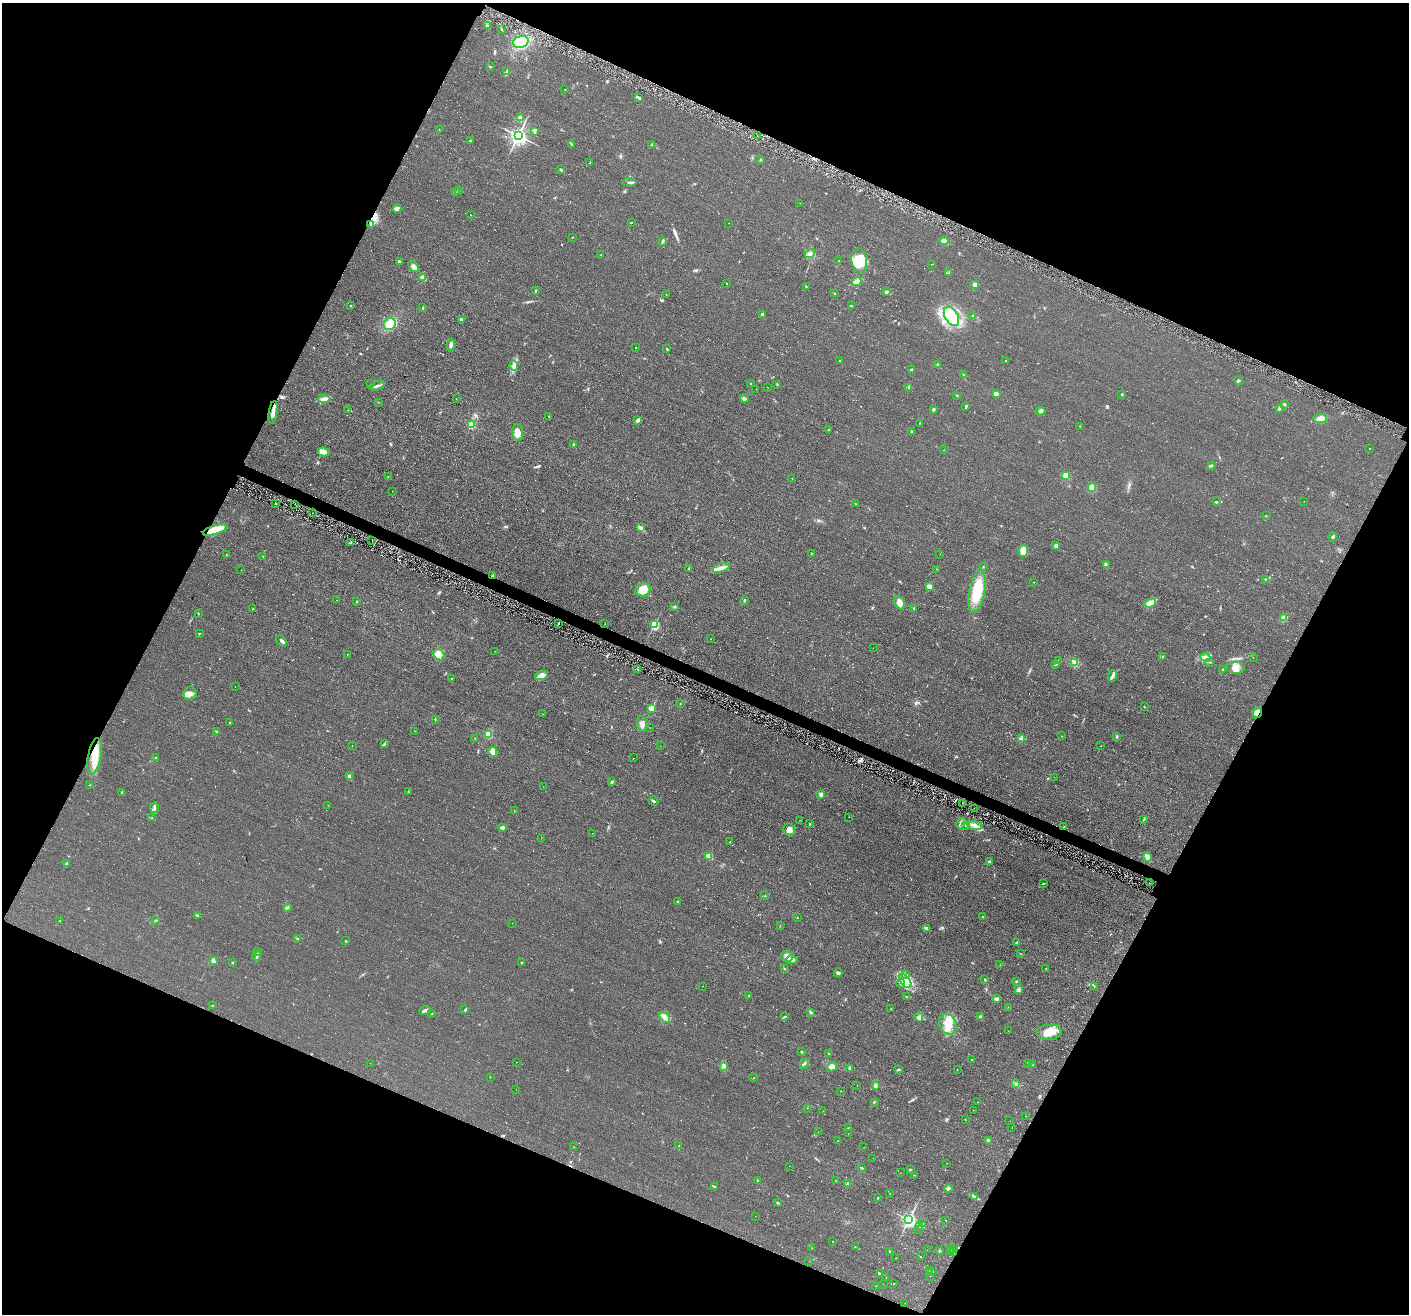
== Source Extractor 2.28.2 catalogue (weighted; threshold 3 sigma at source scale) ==
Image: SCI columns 47-5673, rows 323-5568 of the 5705 x 5727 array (HDU 1 of 3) = the unmasked area's bounding box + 8 px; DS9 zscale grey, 4 x 4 block average (1 PNG px = mean of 4 x 4 image px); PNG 1411 x 1316 px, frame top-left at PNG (2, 3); each listed source drawn as its Kron ellipse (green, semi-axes under 4 px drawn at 4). Shown black and unused: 45% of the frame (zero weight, under 2 of 3 exposures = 3% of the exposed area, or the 3 px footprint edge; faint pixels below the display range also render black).
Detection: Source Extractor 2.28.2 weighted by HDU 2 'WHT'. Background 0.0808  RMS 0.014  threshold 0.0651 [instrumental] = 3 sigma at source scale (4.5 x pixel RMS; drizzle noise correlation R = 1.50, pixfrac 1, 0.05/0.05 arcsec/px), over >= 5 px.
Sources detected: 394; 2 too faint to see at this stretch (4 x 4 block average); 2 inside a brighter object's white glare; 9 cosmic-ray / hot-pixel residue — neither listed nor drawn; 6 coinciding with a brighter row at this scale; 15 inside a brighter listed object's ellipse — not listed separately; the other 360 listed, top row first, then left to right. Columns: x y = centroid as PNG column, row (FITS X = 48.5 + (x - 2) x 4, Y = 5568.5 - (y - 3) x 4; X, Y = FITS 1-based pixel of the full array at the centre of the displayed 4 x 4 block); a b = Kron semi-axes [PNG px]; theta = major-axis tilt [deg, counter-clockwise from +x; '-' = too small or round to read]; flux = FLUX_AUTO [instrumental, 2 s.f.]
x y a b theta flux
487 26 3 2 - 10
502 29 2 2 - 4.2
521 42 8 6 17 340
491 67 2 2 - 3.6
507 72 3 3 - 14
565 90 2 2 - 4.8
639 98 3 3 - 13
520 118 3 3 - 25
439 130 2 2 - 2.6
535 132 2 2 - 4.4
518 136 3 3 - 3700
757 136 2 2 - 3.4
470 141 3 2 - 5.8
572 144 2 2 - 5.7
652 145 3 2 - 6.6
761 159 3 2 - 8.9
590 163 3 2 - 8.9
561 170 3 2 - 9.9
630 182 6 2 -4 17
458 190 3 2 - 4.4
455 192 2 2 - 4.1
800 203 2 2 - 1.6
397 209 4 4 - 20
470 215 2 2 - 2
632 223 2 2 - 2.2
729 223 2 2 - 1.5
371 225 3 2 - 8.1
572 237 2 2 - 2.9
663 241 3 2 - 7.4
944 241 4 3 - 36
810 254 5 3 - 22
601 255 3 2 - 6.2
859 260 12 8 -83 220
399 261 2 2 - 39
839 261 2 2 - 3.9
931 264 2 2 - 2.2
414 267 6 4 -48 32
949 273 2 2 - 2.9
423 277 2 2 - 210
857 282 5 3 - 50
727 283 2 2 - 9.2
975 284 3 3 - 25
806 286 2 2 - 4.7
535 291 2 2 - 4.2
886 292 2 2 - 17
666 294 2 2 - 2.1
835 294 2 2 - 5.5
351 306 2 2 - 11
851 306 2 2 - 6.7
423 308 2 2 - 7.2
762 314 3 2 - 20
973 315 4 2 - 7.6
951 316 10 6 -60 480
461 319 3 3 - 12
390 324 6 5 - 130
451 345 6 3 88 22
636 347 2 2 - 17
667 349 3 2 - 5.1
1006 360 2 2 - 8.6
840 361 2 2 - 5.5
937 365 3 2 - 6.6
514 366 5 2 - 15
911 369 2 2 - 5.1
963 374 2 2 - 2.1
1238 381 4 2 - 9.4
750 383 2 2 - 3.7
370 384 2 2 - 2.2
777 384 3 2 - 4.8
377 386 8 2 21 23
768 387 2 2 - 4.5
909 387 3 3 - 13
756 389 2 2 - 1.1
996 393 4 3 - 29
1122 394 3 2 - 5.7
957 395 3 2 - 4.4
744 398 4 3 - 21
324 399 6 3 2 56
456 399 2 2 - 4.4
378 402 2 2 - 2.4
1284 404 3 2 - 11
966 406 3 2 - 8.2
1279 408 3 2 - 14
933 409 3 2 - 12
348 410 2 2 - 2.3
1040 411 5 3 - 17
273 412 11 4 83 49
549 416 2 2 - 4.3
1320 419 6 4 5 69
638 420 3 2 - 28
920 423 2 2 - 2.3
471 425 2 2 - 480
1080 426 2 2 - 2.5
829 430 2 2 - 4.2
912 432 3 2 - 10
518 433 8 5 -89 56
573 444 3 2 - 10
1369 448 2 2 - 3
943 450 2 2 - 2.4
323 452 5 4 - 38
1211 465 2 2 - 4.1
388 476 2 2 - 2.5
1066 476 4 4 - 48
792 478 2 2 - 9.6
1092 487 5 4 - 41
392 491 2 2 - 1.3
1304 501 2 2 - 1.5
1216 502 3 2 - 8.1
275 504 2 2 - 29
295 504 2 2 - 3.1
856 504 2 2 - 2.9
313 513 2 2 - 1.8
1266 516 2 2 - 2.1
641 528 4 2 - 47
215 530 12 4 17 200
1333 537 4 2 - 11
372 540 2 2 - 5.7
351 543 2 2 - 4
1056 545 3 3 - 19
1023 551 6 4 80 50
811 553 2 2 - 4
940 554 2 2 - 6.5
226 555 2 2 - 4.5
263 556 2 2 - 2.9
1106 564 2 2 - 4.3
983 567 2 2 - 4.7
689 568 2 2 - 4.2
721 568 9 3 16 43
937 569 2 2 - 2.2
241 570 2 2 - 1.1
493 575 3 2 - 6.5
1265 579 2 2 - 3.2
1034 582 2 2 - 3.7
930 587 2 2 - 290
643 590 7 6 - 130
977 591 21 8 79 290
336 600 2 2 - 1.8
744 600 3 2 - 8.2
357 602 2 2 - 3.3
900 603 7 4 -65 61
1150 603 6 4 22 34
674 607 3 2 - 5
914 608 2 2 - 34
253 609 2 2 - 5.3
198 613 2 2 - 3.5
1284 618 3 2 - 6.4
558 624 2 2 - 68
605 624 2 2 - 2.1
654 625 2 2 - 790
199 633 2 2 - 3.6
711 639 2 2 - 1.8
282 641 6 3 -47 19
873 648 2 2 - 8.1
494 651 2 2 - 7.4
348 654 2 2 - 7.2
439 655 6 5 - 120
1163 657 2 2 - 5.1
1205 657 5 3 - 22
1253 658 2 2 - 1.8
1058 660 2 2 - 1.9
1075 662 4 4 - 27
1210 662 3 2 - 4.9
1056 665 2 2 - 2.6
1236 668 9 6 -2 68
1223 669 3 2 - 4.5
638 670 2 2 - 5.2
541 675 6 4 19 63
1113 676 6 3 71 26
451 678 2 2 - 3.7
235 687 2 2 - 16
190 693 7 6 - 46
680 704 3 2 - 4.7
1144 707 2 2 - 3.2
652 708 2 2 - 290
1257 713 6 2 58 22
543 714 2 2 - 1.3
435 720 2 2 - 3.5
230 722 3 2 - 4.3
642 724 7 5 -80 37
650 728 2 2 - 1.6
216 731 2 2 - 3.8
415 731 2 2 - 1.9
488 734 2 2 - 420
1062 736 2 2 - 2.1
1117 737 3 2 - 6.1
475 738 2 2 - 2.9
1021 738 4 2 - 12
384 744 2 2 - 4.3
352 745 2 2 - 2.4
660 746 2 2 - 1.4
1101 746 2 2 - 1.6
493 752 5 4 - 29
95 756 18 6 79 150
156 757 2 2 - 5.4
634 758 2 2 - 1.3
350 776 2 2 - 110
1054 777 2 2 - 1.5
611 782 3 3 - 9.2
89 785 2 2 - 2.7
543 786 2 2 - 1.4
408 791 2 2 - 4.3
122 793 3 2 - 7.1
821 794 2 2 - 130
653 801 5 2 - 15
962 803 2 2 - 2
328 805 2 2 - 1.6
154 808 5 2 - 17
974 808 2 2 - 2.5
514 811 2 2 - 2.5
849 817 2 2 - 2.2
152 818 2 2 - 2.7
1144 819 4 2 - 7.9
800 820 2 2 - 2.7
961 823 5 3 - 34
809 824 2 2 - 3.3
966 825 4 2 - 12
975 826 8 4 -8 45
1064 826 2 2 - 2.9
502 827 3 2 - 22
789 830 6 5 - 55
592 833 2 2 - 1.1
541 838 2 2 - 1.7
730 842 2 2 - 3.8
709 856 2 2 - 300
1147 857 4 3 - 47
989 862 3 2 - 11
67 864 4 2 - 14
1149 883 2 2 - 5.6
1043 884 2 2 - 4.7
765 896 2 2 - 2
678 901 2 2 - 3
287 907 3 2 - 7.2
197 915 3 2 - 6.7
983 917 2 2 - 5.6
797 918 2 2 - 1.9
156 920 2 2 - 4
60 921 2 2 - 3.6
512 923 2 2 - 1.6
780 926 2 2 - 2.5
926 928 4 2 - 25
298 939 2 2 - 3.4
346 941 2 2 - 4.1
1017 942 3 2 - 7.6
258 951 2 2 - 4.1
1021 953 2 2 - 4.3
257 956 5 3 - 16
787 956 6 4 -33 46
213 960 4 3 - 20
792 960 6 3 3 49
232 962 2 2 - 5.8
521 963 2 2 - 16
1000 965 2 2 - 2
784 968 2 2 - 3.4
1046 968 2 2 - 2.5
838 973 4 2 - 11
905 974 3 2 - 8.2
985 980 2 2 - 7.4
905 981 8 4 -51 65
1016 981 2 2 - 12
901 983 4 2 - 10
703 986 2 2 - 1.9
1094 986 2 2 - 6.3
1018 990 3 2 - 9.6
748 995 2 2 - 2.8
906 997 2 2 - 3.9
996 999 3 3 - 20
212 1005 2 2 - 3.1
1008 1007 2 2 - 1.7
891 1009 2 2 - 2
425 1010 6 3 20 21
465 1010 2 2 - 9.9
811 1012 3 2 - 8.8
432 1014 2 2 - 3.5
665 1017 6 4 -45 52
785 1017 4 2 - 7.9
919 1017 5 3 - 20
981 1017 2 2 - 89
948 1024 10 8 -65 130
1008 1031 2 2 - 1.4
1049 1032 13 7 4 120
801 1052 3 2 - 7.6
828 1053 2 2 - 4.4
972 1059 2 2 - 4.3
516 1062 2 2 - 2
370 1063 2 2 - 1.7
804 1064 5 2 - 13
1028 1064 2 2 - 1.2
1033 1065 2 2 - 2
723 1066 3 2 - 7.3
832 1067 6 4 30 32
849 1068 3 2 - 15
898 1070 4 2 - 7
957 1070 2 2 - 4.5
490 1077 2 2 - 2.8
754 1078 2 2 - 1.8
1016 1084 2 2 - 4.8
857 1086 2 2 - 2.4
875 1086 3 2 - 21
516 1090 2 2 - 0.96
841 1091 2 2 - 2.7
874 1102 3 2 - 6.6
977 1102 2 2 - 2.1
807 1108 2 2 - 1.9
973 1110 2 2 - 1.5
823 1111 2 2 - 1.2
1026 1116 2 2 - 1.3
965 1119 2 2 - 3.9
1010 1121 2 2 - 1.3
848 1128 2 2 - 2.7
1012 1128 2 2 - 1.5
818 1132 2 2 - 2.3
848 1134 2 2 - 1.3
838 1140 2 2 - 1.7
988 1141 2 2 - 84
679 1146 2 2 - 2.6
574 1147 2 2 - 1.8
864 1147 2 2 - 1.3
873 1158 2 2 - 1.3
947 1163 2 2 - 1.5
790 1166 2 2 - 0.93
862 1168 4 2 - 9.5
910 1170 2 2 - 6.1
900 1173 2 2 - 1.3
914 1175 2 2 - 2.3
757 1180 2 2 - 9.8
836 1181 2 2 - 1.3
847 1184 4 2 - 11
715 1186 3 2 - 5.6
948 1188 4 3 - 14
890 1194 2 2 - 2
974 1197 4 2 - 13
878 1198 2 2 - 2.6
778 1203 3 2 - 6.7
755 1216 2 2 - 1.2
909 1220 2 2 - 2700
946 1220 2 2 - 1.8
923 1224 2 2 - 3.2
920 1227 2 2 - 3.8
918 1229 2 2 - 0.96
833 1241 2 2 - 2.4
855 1247 2 2 - 5
812 1248 2 2 - 1.5
951 1249 2 2 - 4.5
953 1249 2 2 - 34
927 1250 2 2 - 1.1
890 1251 2 2 - 21
939 1251 2 2 - 17
951 1252 2 2 - 24
954 1253 2 2 - 13
920 1257 2 2 - 4.8
896 1258 2 2 - 2.4
809 1261 2 2 - 1.5
929 1271 2 2 - 1.7
933 1272 2 2 - 1.9
879 1273 2 2 - 30
930 1276 2 2 - 1.8
886 1278 2 2 - 1.4
883 1284 2 2 - 1.5
893 1284 2 2 - 4.2
876 1286 2 2 - 2.4
905 1303 2 2 - 1.1
Overlapping masked pixels (flux is a lower limit): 4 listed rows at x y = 273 412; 215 530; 1257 713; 95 756
Diffuse or blended objects may show on this block-average render without a row.